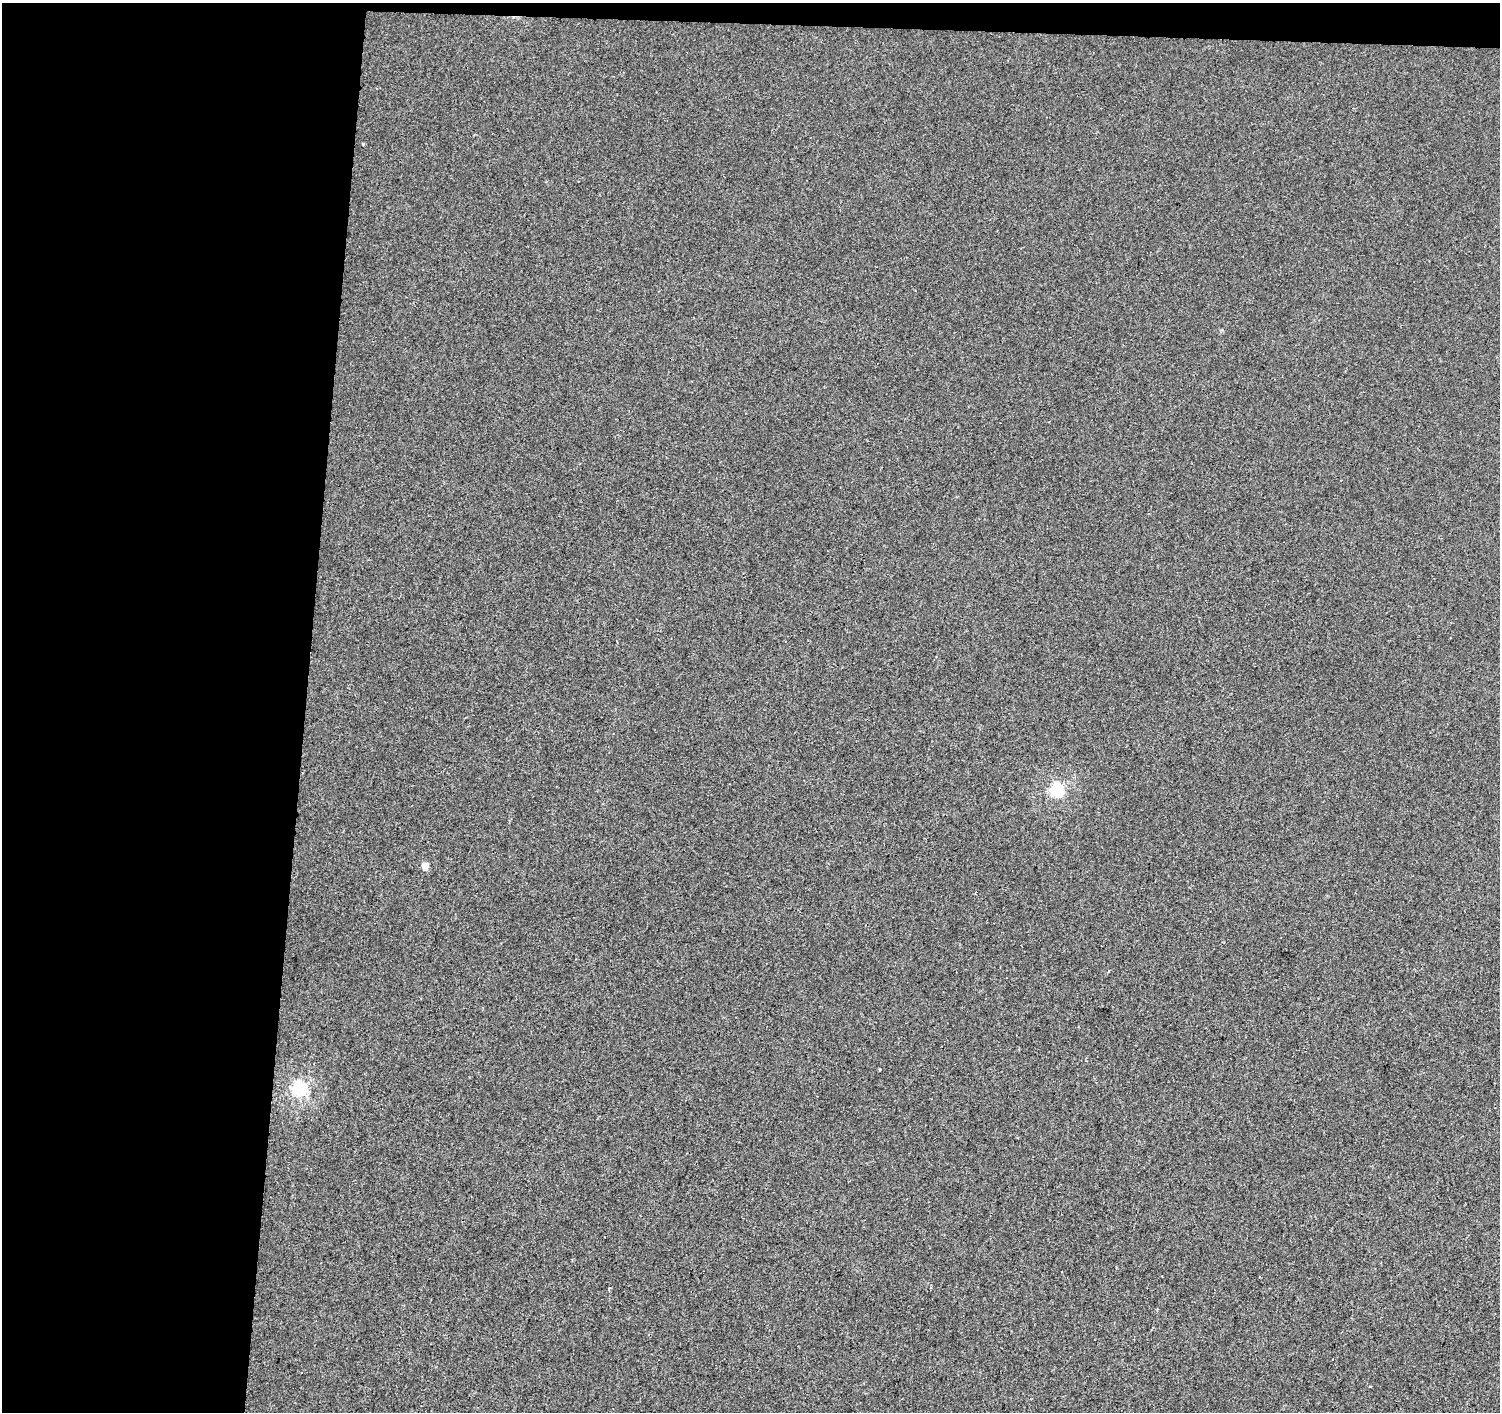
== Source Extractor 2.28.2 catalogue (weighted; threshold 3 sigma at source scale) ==
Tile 1 of 3 x 3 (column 1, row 1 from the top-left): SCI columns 8-1505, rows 3102-4511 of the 4502 x 4738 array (HDU 1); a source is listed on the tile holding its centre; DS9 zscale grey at full resolution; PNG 1502 x 1414 px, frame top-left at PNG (2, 3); no overlay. Shown black and unused: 22% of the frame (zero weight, under 2 of 3 exposures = <1% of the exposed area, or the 3 px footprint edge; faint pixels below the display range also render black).
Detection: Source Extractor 2.28.2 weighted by HDU 2 'WHT'; one run over the whole footprint, this tile lists its part. Background -7.82e-04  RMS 0.0042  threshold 0.0187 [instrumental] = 3 sigma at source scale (4.5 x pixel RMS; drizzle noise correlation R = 1.50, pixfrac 1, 0.0396/0.0396 arcsec/px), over >= 5 px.
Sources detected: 7; all 7 listed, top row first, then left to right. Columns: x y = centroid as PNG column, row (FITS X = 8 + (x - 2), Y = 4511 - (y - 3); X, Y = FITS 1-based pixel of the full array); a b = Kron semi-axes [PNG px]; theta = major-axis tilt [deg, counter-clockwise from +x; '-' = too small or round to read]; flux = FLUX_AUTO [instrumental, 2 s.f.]
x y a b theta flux
363 144 4 3 - 0.4
1057 791 6 6 - 62
425 866 5 4 - 6.4
976 892 4 3 - 0.55
879 1069 3 2 - 0.4
300 1089 6 6 - 77
1333 1359 2 2 - 0.42